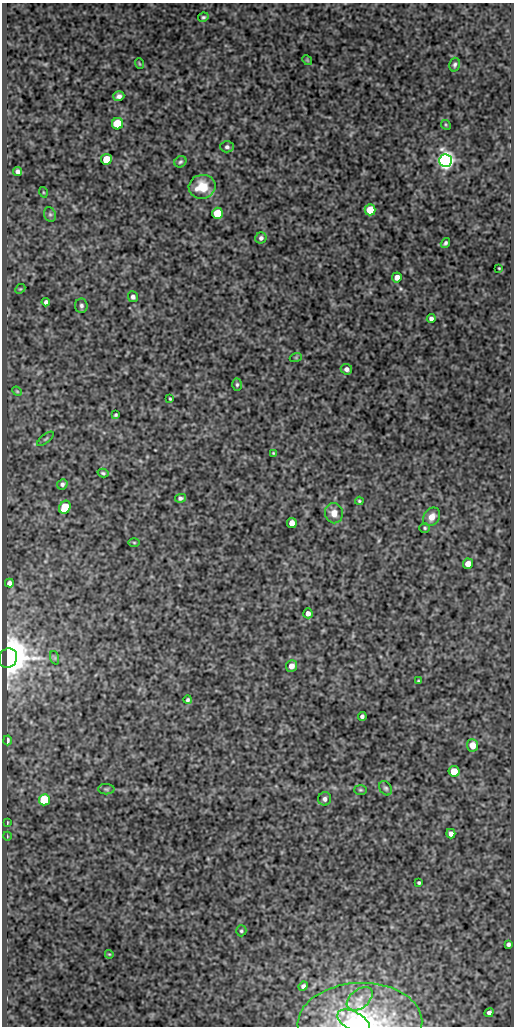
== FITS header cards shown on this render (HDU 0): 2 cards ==
NAXIS1  =                  512
NAXIS2  =                 1024

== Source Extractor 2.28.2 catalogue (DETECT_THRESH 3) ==
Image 512 x 1024 px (HDU 0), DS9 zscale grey, 1 PNG px = 1 image px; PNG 516 x 1028 px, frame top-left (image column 1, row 1024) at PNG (2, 3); each listed source drawn as its Kron ellipse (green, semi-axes under 4 px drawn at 4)
Background 81.5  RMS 0.5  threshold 1.5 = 3 sigma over >= 5 px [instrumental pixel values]
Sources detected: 73; all 73 listed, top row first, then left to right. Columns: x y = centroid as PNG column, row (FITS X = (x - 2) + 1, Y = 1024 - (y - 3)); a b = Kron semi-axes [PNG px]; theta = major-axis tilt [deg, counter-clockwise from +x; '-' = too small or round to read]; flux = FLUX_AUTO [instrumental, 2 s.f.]
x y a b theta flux
203 17 5 4 - 58
307 60 5 4 - 34
139 64 5 2 - 28
455 65 7 5 75 75
119 96 5 5 - 120
117 124 6 5 - 1500
446 125 5 4 - 41
227 147 7 5 -1 92
106 159 5 5 - 880
445 160 6 6 - 19000
180 162 6 5 - 61
18 172 5 4 - 120
202 187 13 12 - 790
43 192 5 3 - 30
370 210 5 5 - 990
217 213 5 5 - 1200
50 214 7 6 - 75
261 238 6 5 - 95
445 243 5 4 - 69
499 268 3 2 - 28
397 277 5 5 - 220
20 289 5 4 - 41
133 297 5 5 - 93
46 302 4 4 - 92
81 306 7 6 - 92
431 319 4 4 - 99
296 357 6 4 19 36
346 369 6 5 - 120
237 385 6 4 89 59
17 391 5 4 - 35
170 399 4 2 - 38
116 415 3 3 - 49
46 439 10 3 40 47
273 453 4 3 - 30
103 473 5 3 - 53
62 484 5 5 - 89
180 498 5 4 - 88
359 501 4 3 - 43
65 507 7 5 59 1200
334 513 10 9 - 300
432 517 10 7 56 280
292 523 5 5 - 290
425 528 5 4 - 47
134 542 5 3 - 37
468 564 5 5 - 270
9 583 4 4 - 96
308 613 5 4 - 150
8 658 10 9 - 41000
55 658 7 4 -72 51
291 666 6 5 - 270
418 681 3 3 - 38
188 700 4 4 - 59
362 716 4 4 - 79
7 740 5 3 - 130
472 745 6 5 - 460
454 771 5 5 - 620
386 788 8 6 -56 76
106 789 8 5 0 63
360 790 6 5 - 51
325 799 7 6 - 120
44 800 5 5 - 2000
7 823 4 2 - 32
451 834 5 4 - 150
7 836 4 3 - 23
419 883 3 3 - 49
241 931 5 5 - 55
508 944 4 4 - 89
109 954 4 3 - 30
303 986 5 4 - 94
360 999 15 9 38 310
489 1013 5 4 - 100
353 1021 17 9 -28 490
360 1024 62 40 2 3800
At the frame edge (FLAGS 8, measured only in part): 1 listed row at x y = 360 1024